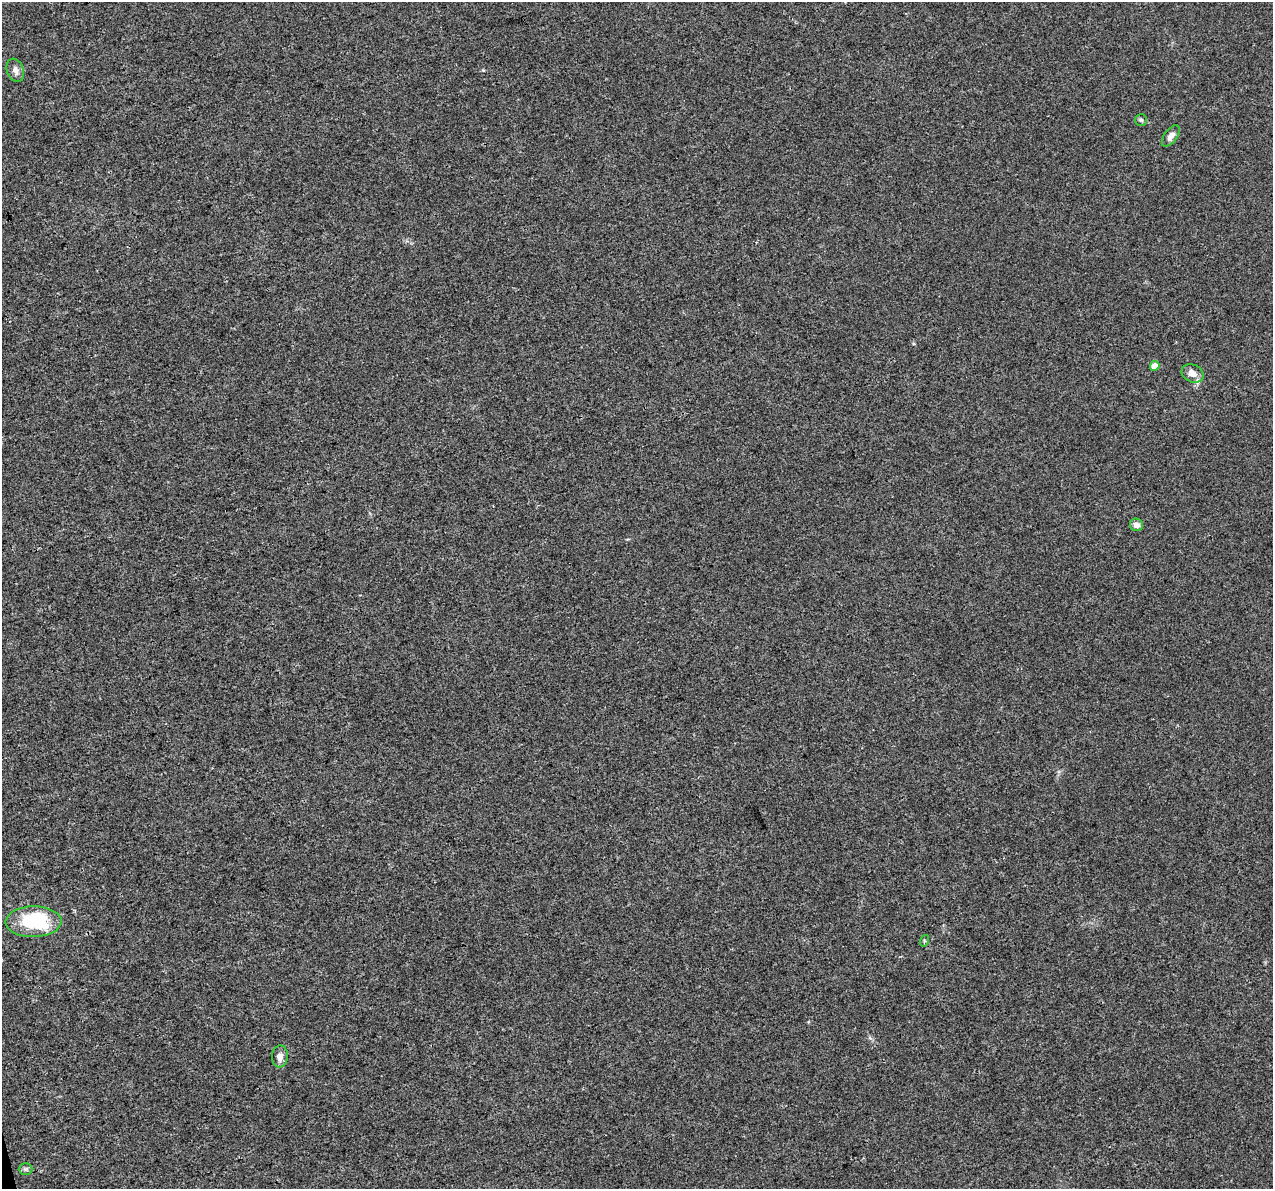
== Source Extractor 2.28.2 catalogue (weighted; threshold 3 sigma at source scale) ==
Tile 7 of 4 x 4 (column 3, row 2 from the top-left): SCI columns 2544-3814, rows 2462-3648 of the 5085 x 4877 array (HDU 1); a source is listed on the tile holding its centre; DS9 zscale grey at full resolution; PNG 1275 x 1191 px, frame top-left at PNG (2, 2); each listed source drawn as its Kron ellipse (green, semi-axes under 4 px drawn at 4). Shown black and unused: <1% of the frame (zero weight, under 3 of 4 exposures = <1% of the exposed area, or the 3 px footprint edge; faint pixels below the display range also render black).
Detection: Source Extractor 2.28.2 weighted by HDU 2 'WHT'; one run over the whole footprint, this tile lists its part. Background 0.00463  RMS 0.0025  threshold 0.0112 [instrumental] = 3 sigma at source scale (4.5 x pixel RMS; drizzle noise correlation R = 1.50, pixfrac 1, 0.0396/0.0396 arcsec/px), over >= 5 px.
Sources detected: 13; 2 inside a brighter object's white glare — neither listed nor drawn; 1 inside a brighter listed object's ellipse — not listed separately; the other 10 listed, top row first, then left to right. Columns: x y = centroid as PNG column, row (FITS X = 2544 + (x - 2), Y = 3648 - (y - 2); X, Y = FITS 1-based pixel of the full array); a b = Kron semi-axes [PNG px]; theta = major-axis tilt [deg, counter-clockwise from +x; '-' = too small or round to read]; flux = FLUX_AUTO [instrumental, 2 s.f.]
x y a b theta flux
15 70 12 8 -70 1.3
1141 120 6 6 - 0.5
1171 136 12 6 54 1.5
1155 366 5 4 - 3.2
1193 373 11 8 -25 1.9
1136 525 6 6 - 1.6
33 922 28 15 1 14
924 941 6 4 73 0.3
280 1056 11 8 85 1.5
25 1169 7 5 0 0.47